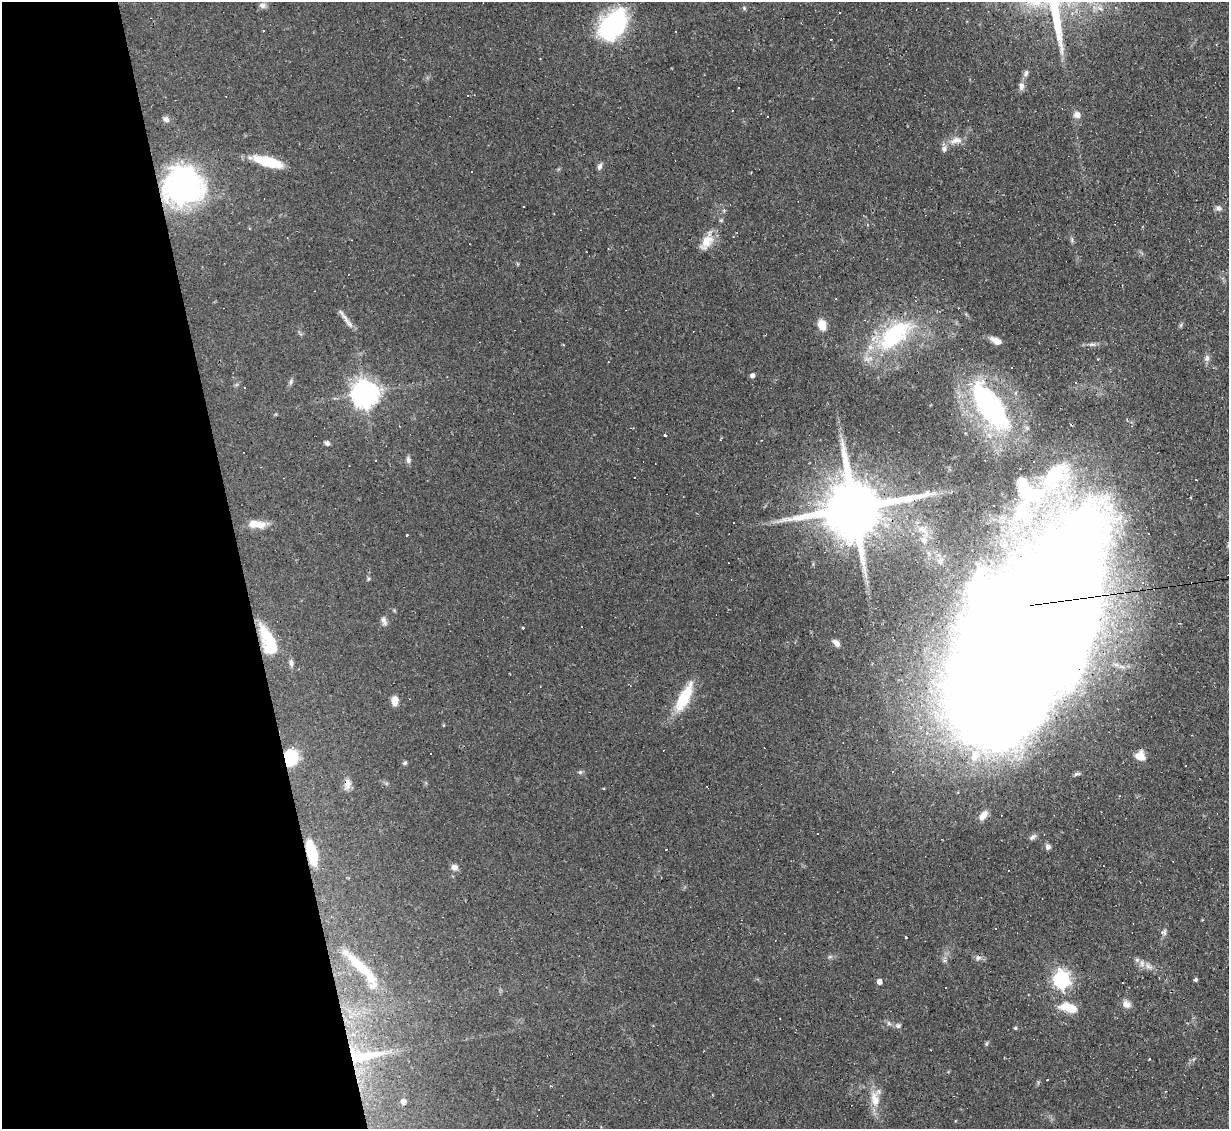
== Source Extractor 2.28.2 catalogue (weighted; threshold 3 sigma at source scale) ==
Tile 5 of 4 x 4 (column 1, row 2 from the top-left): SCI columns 1-1227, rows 2501-3627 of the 4909 x 4884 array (HDU 1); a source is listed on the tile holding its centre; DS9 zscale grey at full resolution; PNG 1231 x 1131 px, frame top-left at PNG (2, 2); no overlay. Shown black and unused: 20% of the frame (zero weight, under 2 of 3 exposures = <1% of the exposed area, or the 3 px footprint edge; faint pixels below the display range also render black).
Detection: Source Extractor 2.28.2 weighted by HDU 2 'WHT'; one run over the whole footprint, this tile lists its part. Background 0.067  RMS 0.0045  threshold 0.0204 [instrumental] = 3 sigma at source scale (4.5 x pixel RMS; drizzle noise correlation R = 1.50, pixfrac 1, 0.05/0.05 arcsec/px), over >= 5 px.
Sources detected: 127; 4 inside a brighter object's white glare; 37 cosmic-ray / hot-pixel residue — not listed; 3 inside a brighter listed object's ellipse — not listed separately; the other 83 listed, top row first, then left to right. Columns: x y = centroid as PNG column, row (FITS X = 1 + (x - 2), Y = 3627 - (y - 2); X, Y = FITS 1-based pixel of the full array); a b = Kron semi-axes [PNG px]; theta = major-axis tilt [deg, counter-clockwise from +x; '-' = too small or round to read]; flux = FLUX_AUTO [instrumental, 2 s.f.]
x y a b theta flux
262 5 9 7 -16 1.6
744 8 6 4 -47 0.58
613 25 38 24 51 48
264 31 2 2 - 0.34
676 31 3 2 - 0.53
1026 73 11 6 66 1.5
1021 86 11 7 88 2.2
467 96 3 2 - 0.62
1077 115 10 9 - 2.5
767 117 3 3 - 5
166 119 8 6 -41 1.6
956 140 17 9 6 4.2
944 149 9 7 78 1.7
268 162 31 9 -15 18
599 166 7 6 - 1.6
183 186 42 39 15 92
523 206 3 2 - 0.54
1219 208 9 8 - 1.4
721 220 5 4 - 0.66
707 241 20 12 52 7
345 318 21 5 -54 2.8
822 325 12 8 -70 5.1
895 335 51 25 40 48
996 341 14 7 -26 3.2
1092 344 12 4 0 1.4
1207 358 8 7 - 1.7
608 362 2 2 - 0.29
752 375 5 5 - 1.7
291 382 9 5 71 1.1
365 393 9 8 - 510
989 406 59 24 -56 79
665 435 3 2 - 0.56
327 443 6 6 - 1.2
843 450 33 8 -83 7.4
408 460 9 6 -90 1.4
1054 476 50 30 49 45
854 508 20 14 9 4600
1023 512 34 33 - 49
256 524 23 8 -4 6.5
921 529 10 6 -27 2.4
407 535 3 2 - 0.3
924 540 9 8 - 2.4
929 553 7 4 -70 0.81
940 561 9 6 88 1.4
368 579 6 4 71 0.55
1143 582 5 5 - 0.97
384 621 13 6 -66 1.7
1035 624 200 63 58 2500
523 628 3 3 - 0.95
269 643 36 13 -66 24
836 643 10 6 -44 2.3
291 662 9 6 -79 1.5
684 698 34 11 62 17
395 701 12 7 88 3.3
444 725 5 3 - 0.36
1140 756 11 11 - 4.7
290 758 14 10 66 27
405 763 6 4 17 0.73
580 772 5 5 - 0.85
1077 774 10 5 11 1.1
347 784 16 8 82 2.9
983 815 12 7 50 3.4
1033 837 11 5 37 1.4
1048 847 7 7 - 1.4
666 849 3 2 - 0.56
312 852 22 8 -76 23
454 867 8 7 - 2.3
1163 932 9 7 11 1.3
906 937 3 2 - 0.48
359 965 61 12 -44 23
1148 966 14 7 -36 2.7
1061 979 7 7 - 140
1195 980 6 3 5 0.69
879 982 5 4 - 2.6
1127 1004 11 9 -56 2.8
1069 1008 22 10 -16 8.9
889 1023 7 5 -46 1.1
898 1026 7 6 - 1.2
1015 1028 5 4 - 0.62
364 1056 49 10 10 18
1150 1059 3 3 - 1.5
875 1099 21 12 -74 7.1
403 1101 7 7 - 1.7
Overlapping masked pixels (flux is a lower limit): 6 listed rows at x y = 183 186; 1035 624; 269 643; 290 758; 312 852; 364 1056
Isophote crosses this tile's border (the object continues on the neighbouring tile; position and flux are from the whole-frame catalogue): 1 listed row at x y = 1035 624